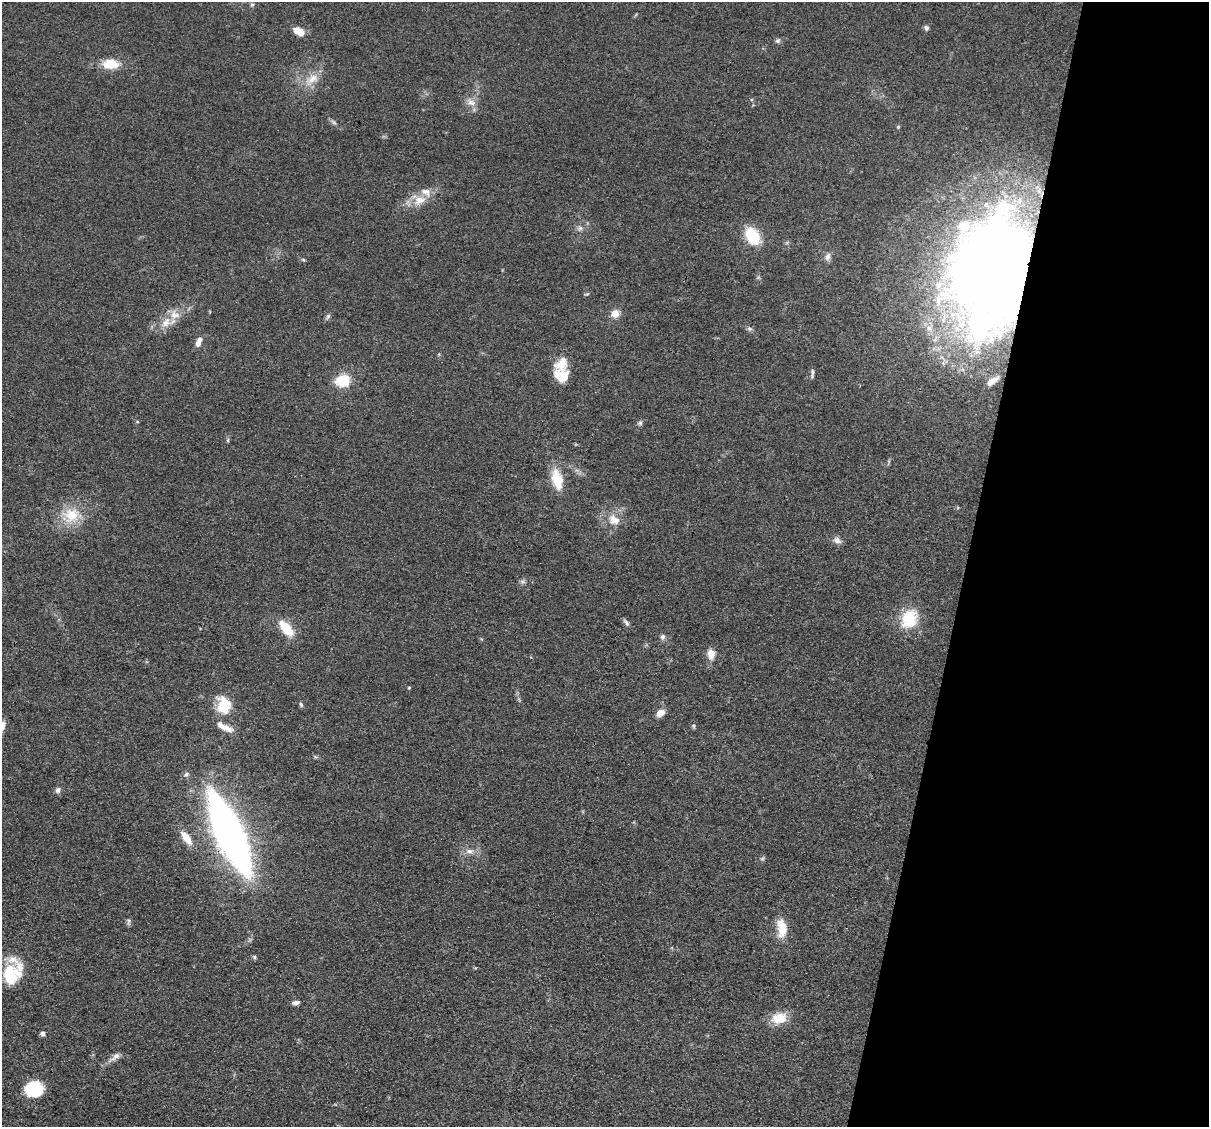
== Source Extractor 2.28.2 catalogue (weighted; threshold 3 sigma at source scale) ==
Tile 8 of 4 x 4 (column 4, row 2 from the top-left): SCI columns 3623-4829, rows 2484-3608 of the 4830 x 4851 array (HDU 1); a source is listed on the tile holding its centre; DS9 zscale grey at full resolution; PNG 1211 x 1129 px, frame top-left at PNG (2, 2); no overlay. Shown black and unused: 20% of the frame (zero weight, under 3 of 4 exposures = <1% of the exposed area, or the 3 px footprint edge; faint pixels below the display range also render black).
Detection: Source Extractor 2.28.2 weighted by HDU 2 'WHT'; one run over the whole footprint, this tile lists its part. Background 0.067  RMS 0.0061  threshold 0.0275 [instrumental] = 3 sigma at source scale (4.5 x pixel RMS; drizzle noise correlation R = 1.50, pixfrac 1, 0.05/0.05 arcsec/px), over >= 5 px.
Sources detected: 67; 9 inside a brighter listed object's ellipse — not listed separately; the other 58 listed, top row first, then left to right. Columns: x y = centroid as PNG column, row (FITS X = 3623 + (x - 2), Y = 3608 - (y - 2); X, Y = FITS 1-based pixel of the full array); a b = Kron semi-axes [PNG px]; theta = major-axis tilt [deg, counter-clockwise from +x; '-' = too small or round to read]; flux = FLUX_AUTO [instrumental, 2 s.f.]
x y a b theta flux
252 5 6 4 62 1.1
926 28 7 5 -61 1.5
299 32 11 6 -31 9.4
778 41 8 6 38 1.4
110 64 14 9 0 15
312 79 21 10 40 8.7
471 102 13 8 -32 4.4
333 122 9 4 -41 1.4
898 127 4 4 - 0.68
419 200 18 13 18 9.5
580 228 6 6 - 1.7
752 236 15 11 -56 24
828 257 11 7 68 2.6
303 260 6 4 -3 0.74
997 272 83 67 -83 820
587 294 7 4 14 0.81
615 314 9 8 - 5.6
328 316 9 4 55 1.3
166 322 17 12 51 8.2
929 328 11 9 -47 5.2
749 329 8 6 -42 1.4
198 342 11 5 69 4.5
561 364 21 15 60 11
812 373 12 4 88 1.6
343 381 16 13 14 16
992 381 13 6 35 4
137 422 5 3 - 0.63
640 423 7 5 75 1.3
228 440 6 4 73 0.81
557 479 27 13 -77 14
71 515 22 20 10 18
614 520 19 14 -33 9.2
837 540 12 8 -33 2.8
522 581 7 4 -18 1.2
909 619 22 17 71 23
626 622 11 5 -52 1.6
286 628 14 7 -50 22
662 637 7 6 - 1.7
711 654 13 9 -90 5.8
409 688 5 3 - 0.57
301 704 7 4 -62 1.1
223 705 22 17 -81 17
660 713 11 7 39 4.5
693 726 6 5 - 0.93
58 790 8 7 - 1.9
229 834 51 13 -65 760
186 838 17 8 -54 8
470 851 12 6 5 3.5
762 858 6 4 1 0.89
129 922 10 5 86 1.4
782 928 23 12 -83 11
255 957 6 4 -89 0.86
11 975 25 21 82 22
296 1003 9 5 5 2.2
779 1018 18 13 10 12
42 1034 5 5 - 1.7
115 1057 15 7 36 3.5
34 1089 19 16 4 22
Overlapping masked pixels (flux is a lower limit): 2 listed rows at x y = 997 272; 229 834